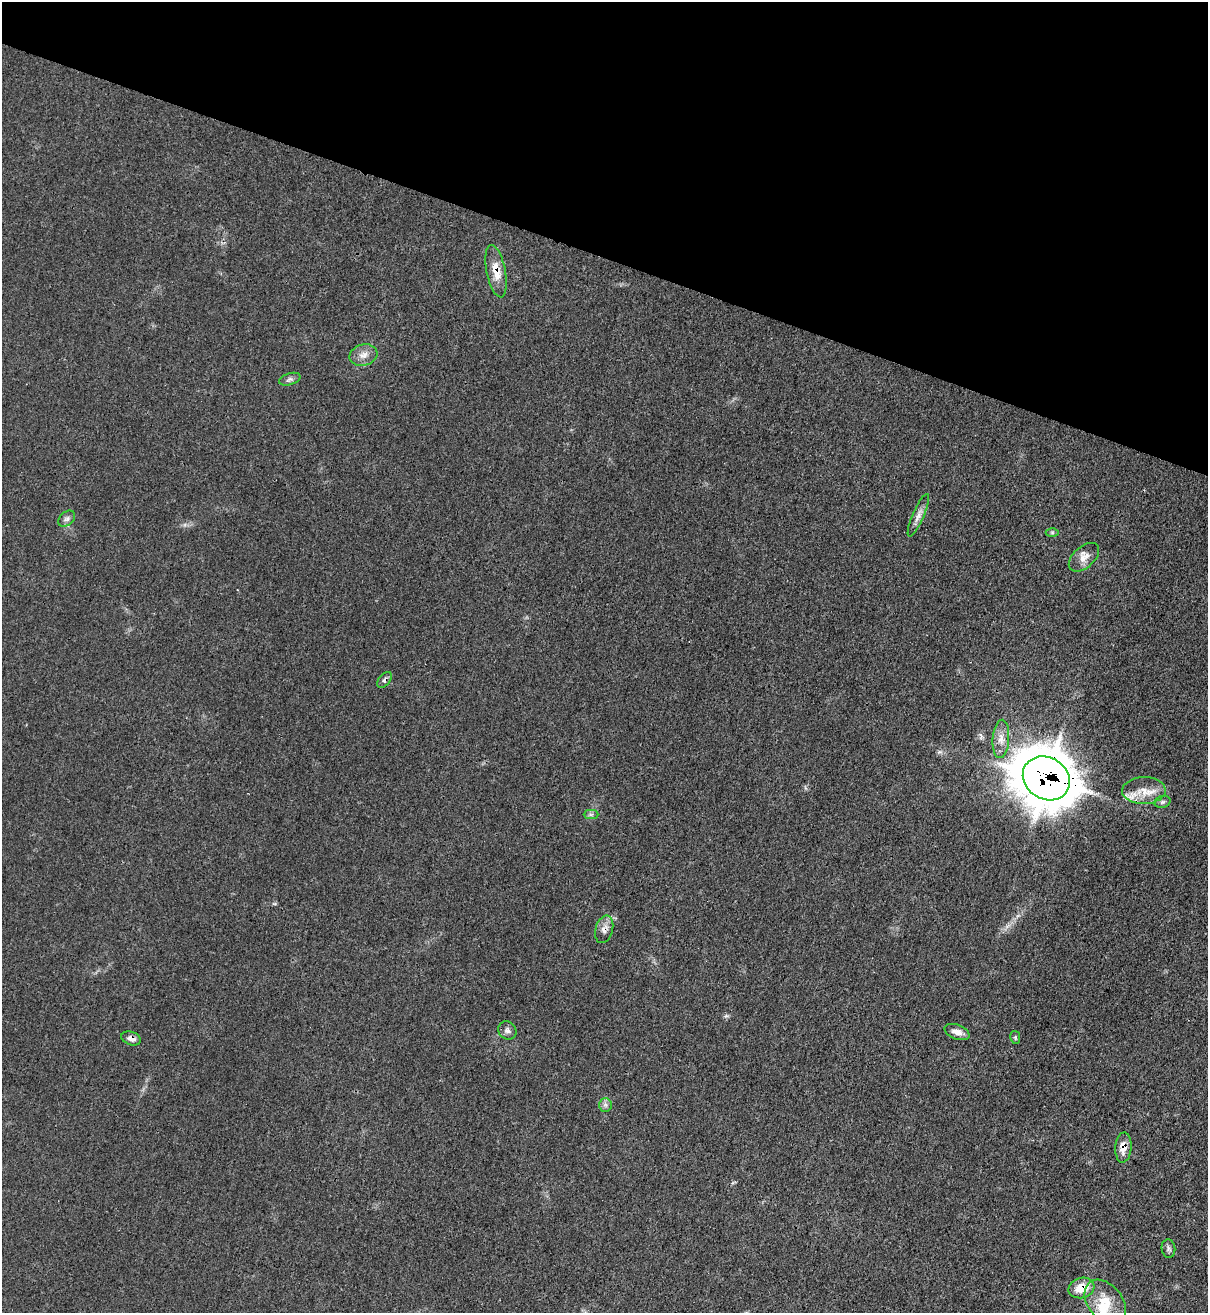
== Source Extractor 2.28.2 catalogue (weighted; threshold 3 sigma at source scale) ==
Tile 2 of 4 x 4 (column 2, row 1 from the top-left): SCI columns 1422-2627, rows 3965-5275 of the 5383 x 5306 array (HDU 1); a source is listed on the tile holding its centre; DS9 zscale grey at full resolution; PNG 1210 x 1315 px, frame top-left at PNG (2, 2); each listed source drawn as its Kron ellipse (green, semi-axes under 4 px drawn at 4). Shown black and unused: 20% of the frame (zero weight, under 3 of 4 exposures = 7% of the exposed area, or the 3 px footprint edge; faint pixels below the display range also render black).
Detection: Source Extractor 2.28.2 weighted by HDU 2 'WHT'; one run over the whole footprint, this tile lists its part. Background 0.0271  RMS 0.0029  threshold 0.0132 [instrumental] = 3 sigma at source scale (4.5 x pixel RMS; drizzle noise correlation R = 1.50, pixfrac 1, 0.05/0.05 arcsec/px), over >= 5 px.
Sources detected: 25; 2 inside a brighter listed object's ellipse — not listed separately; the other 23 listed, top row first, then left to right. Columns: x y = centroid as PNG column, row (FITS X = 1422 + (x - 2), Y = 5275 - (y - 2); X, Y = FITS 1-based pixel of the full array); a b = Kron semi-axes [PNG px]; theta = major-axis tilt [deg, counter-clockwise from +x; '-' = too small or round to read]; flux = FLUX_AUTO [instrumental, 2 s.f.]
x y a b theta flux
496 271 26 9 -78 4.6
363 355 14 10 16 2.4
290 379 11 6 16 0.89
918 515 23 5 66 1.9
67 519 9 6 39 0.98
1052 533 6 4 0 0.47
1084 557 18 10 42 2.8
385 680 9 5 51 0.8
1001 739 19 8 86 3
1046 778 24 21 -33 1100
1144 791 22 13 2 5.2
1162 802 8 6 16 0.75
591 814 7 4 0 0.57
604 929 14 8 74 2.1
507 1030 10 8 -41 1.2
957 1032 13 7 -22 1.9
1015 1037 6 5 - 0.49
131 1038 10 6 -20 1.6
605 1105 7 6 - 0.88
1123 1147 15 8 86 3
1168 1249 9 6 -81 0.83
1081 1288 13 10 17 5
1105 1302 25 17 -51 7.5
Overlapping masked pixels (flux is a lower limit): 7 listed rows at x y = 496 271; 385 680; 1046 778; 604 929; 131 1038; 1123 1147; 1081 1288